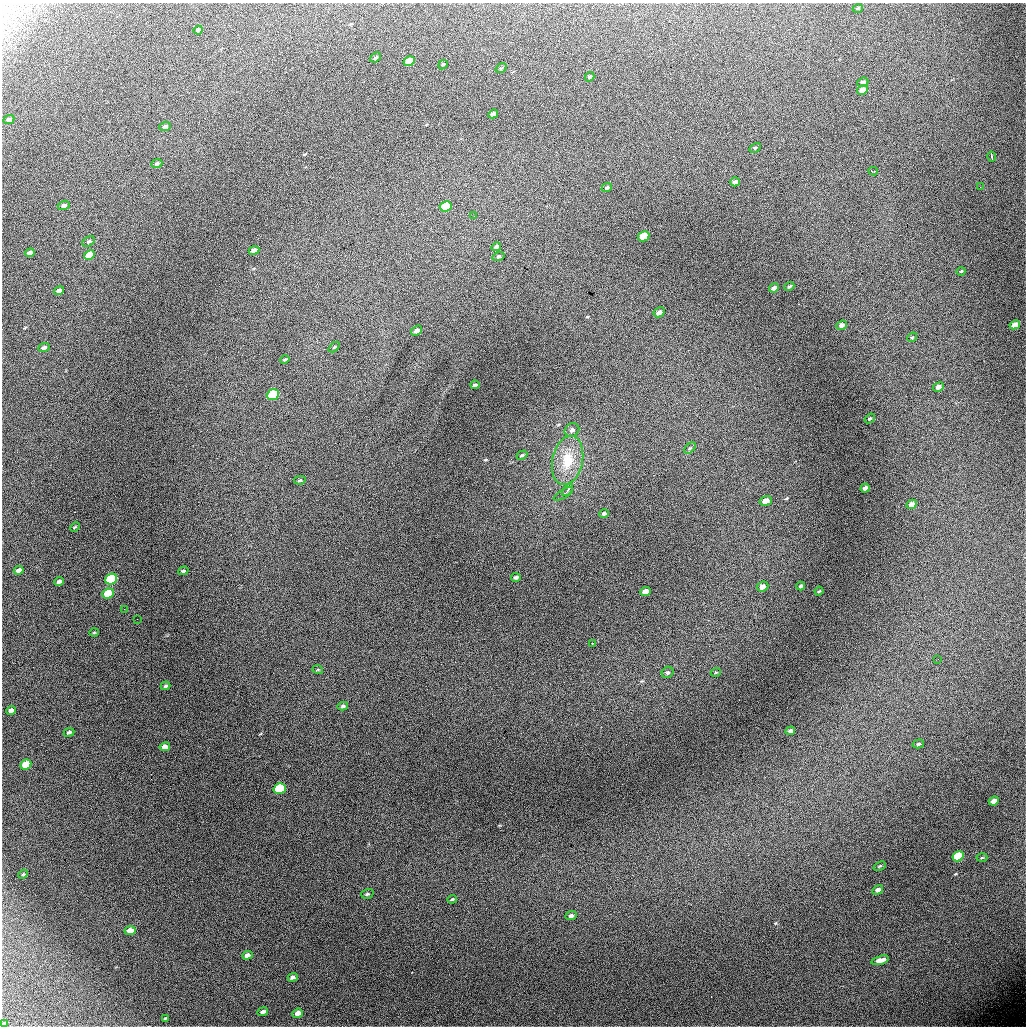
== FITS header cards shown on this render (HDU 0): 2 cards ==
NAXIS1  =                 1024 / length of data axis 1
NAXIS2  =                 1024 / length of data axis 2

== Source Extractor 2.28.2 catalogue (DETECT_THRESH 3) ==
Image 1024 x 1024 px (HDU 0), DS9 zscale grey, 1 PNG px = 1 image px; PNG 1028 x 1028 px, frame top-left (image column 1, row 1024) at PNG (2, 3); each listed source drawn as its Kron ellipse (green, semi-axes under 4 px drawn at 4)
Background 5280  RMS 54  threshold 163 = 3 sigma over >= 5 px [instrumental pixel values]
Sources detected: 101; all 101 listed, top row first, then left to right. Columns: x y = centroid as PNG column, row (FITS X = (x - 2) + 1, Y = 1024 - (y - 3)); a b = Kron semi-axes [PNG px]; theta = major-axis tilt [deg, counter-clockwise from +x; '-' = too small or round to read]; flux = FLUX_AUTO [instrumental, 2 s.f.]
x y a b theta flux
858 8 5 3 - 2800
198 30 4 3 - 8200
375 57 6 3 40 4900
409 61 6 4 30 73000
443 65 5 3 - 4400
501 68 6 3 36 4000
590 77 5 3 - 7400
863 82 6 4 21 11000
862 90 5 4 - 28000
493 114 5 4 - 13000
9 119 5 4 - 11000
165 126 6 4 19 6600
755 148 6 4 30 4700
992 157 5 2 - 4400
157 164 5 4 - 7500
873 171 5 2 - 5200
735 182 5 3 - 12000
980 187 2 2 - 2300
607 188 5 4 - 7600
64 205 6 4 17 12000
446 206 6 5 - 160000
474 216 2 2 - 6800
644 236 6 4 29 110000
89 241 7 4 30 5400
496 247 5 3 - 8300
254 250 5 4 - 19000
30 253 5 3 - 12000
89 255 6 4 25 79000
498 257 6 4 17 5100
961 271 4 3 - 2800
789 286 5 3 - 5000
774 288 5 3 - 13000
59 291 5 4 - 16000
659 312 6 4 29 17000
842 325 5 4 - 15000
1015 325 5 4 - 31000
417 331 6 4 33 14000
912 337 5 4 - 4300
334 347 6 4 44 4300
44 348 6 4 21 11000
285 360 5 3 - 4600
475 385 4 2 - 5200
938 387 6 4 27 15000
273 395 6 5 - 270000
870 418 5 3 - 4400
572 430 7 6 - 12000
690 448 7 4 43 5500
522 455 6 3 29 4200
568 460 25 15 78 110000
300 480 6 4 11 5400
865 488 4 3 - 10000
567 490 7 4 49 8800
563 494 11 3 30 10000
766 501 6 4 19 30000
911 504 5 4 - 20000
604 514 5 4 - 7800
75 527 5 3 - 3500
19 570 5 4 - 23000
183 571 5 4 - 6300
516 577 5 4 - 7100
111 579 6 5 - 380000
59 581 5 3 - 10000
801 586 4 3 - 5700
762 587 6 5 - 21000
645 591 5 4 - 30000
819 591 4 3 - 3300
108 593 6 5 - 110000
124 609 2 2 - 11000
137 619 2 2 - 3800
94 632 5 3 - 3000
592 644 3 2 - 2100
938 659 3 2 - 3400
318 670 5 3 - 3100
668 672 6 5 - 7100
716 672 5 3 - 3200
166 686 5 4 - 6600
343 706 5 3 - 5900
11 710 5 4 - 13000
790 731 5 4 - 9900
69 732 5 3 - 7200
918 744 6 4 17 4700
165 747 5 4 - 23000
26 764 6 5 - 79000
280 788 6 5 - 250000
994 801 5 4 - 24000
958 856 6 5 - 180000
982 858 5 3 - 3400
880 866 6 3 23 3900
23 874 5 4 - 4000
878 890 6 4 32 14000
367 894 6 4 17 5900
452 899 5 3 - 3900
571 916 6 4 23 10000
130 931 6 4 26 25000
247 955 5 4 - 14000
880 960 9 4 16 29000
293 977 5 4 - 8400
263 1012 5 4 - 9000
298 1013 5 4 - 23000
165 1018 4 2 - 3800
4 1024 4 3 - 4900
At the frame edge (FLAGS 8, measured only in part): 1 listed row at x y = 4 1024